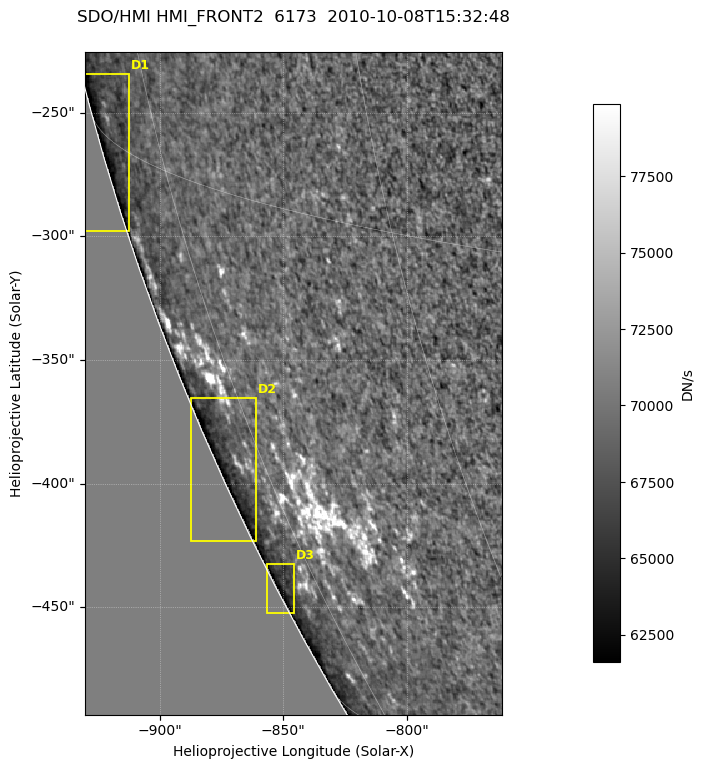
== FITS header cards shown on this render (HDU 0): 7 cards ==
TELESCOP= 'SDO/HMI '
INSTRUME= 'HMI_FRONT2'
WAVELNTH=               6173.0
DATE-OBS= '2010-10-08T15:32:48.00'
CTYPE1  = 'HPLN-TAN'
CTYPE2  = 'HPLT-TAN'
BUNIT   = 'DN/s    '

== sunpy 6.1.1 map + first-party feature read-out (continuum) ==
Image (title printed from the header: SDO/HMI HMI_FRONT2  6173  2010-10-08T15:32:48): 334 x 531 px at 0.504 arcsec/px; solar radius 961 arcsec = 1905 px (partial field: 1.2% of the solar disc is inside the frame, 74% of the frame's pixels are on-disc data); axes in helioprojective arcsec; data unit DN/s (BUNIT, on the colour bar)
Off-disc pixels are blank (NaN) in the file (26% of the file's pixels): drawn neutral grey
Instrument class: CONTINUUM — white-light / continuum photospheric image (CONTENT/OBS_TYPE)
Dark features (sunspots / pores): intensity divided by the frame's on-disc median (partial field: no limb-darkening profile); reference = the frame's on-disc median (the 8%-of-disc-diameter window exceeds this field); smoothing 3 px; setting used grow <= 0.92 with closing radius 1 px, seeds <= 0.88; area >= 44 px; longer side >= 4 px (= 2 arcsec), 3 px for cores <= 0.7; partial field; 3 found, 3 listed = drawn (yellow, D1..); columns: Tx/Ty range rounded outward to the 2 arcsec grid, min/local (2 s.f., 1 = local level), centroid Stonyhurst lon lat
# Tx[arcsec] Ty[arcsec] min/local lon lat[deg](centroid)
D1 -930..-912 -298..-234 0.84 -84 -15
D2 -888..-860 -424..-364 0.87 -83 -24
D3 -858..-846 -454..-432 0.89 -83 -27